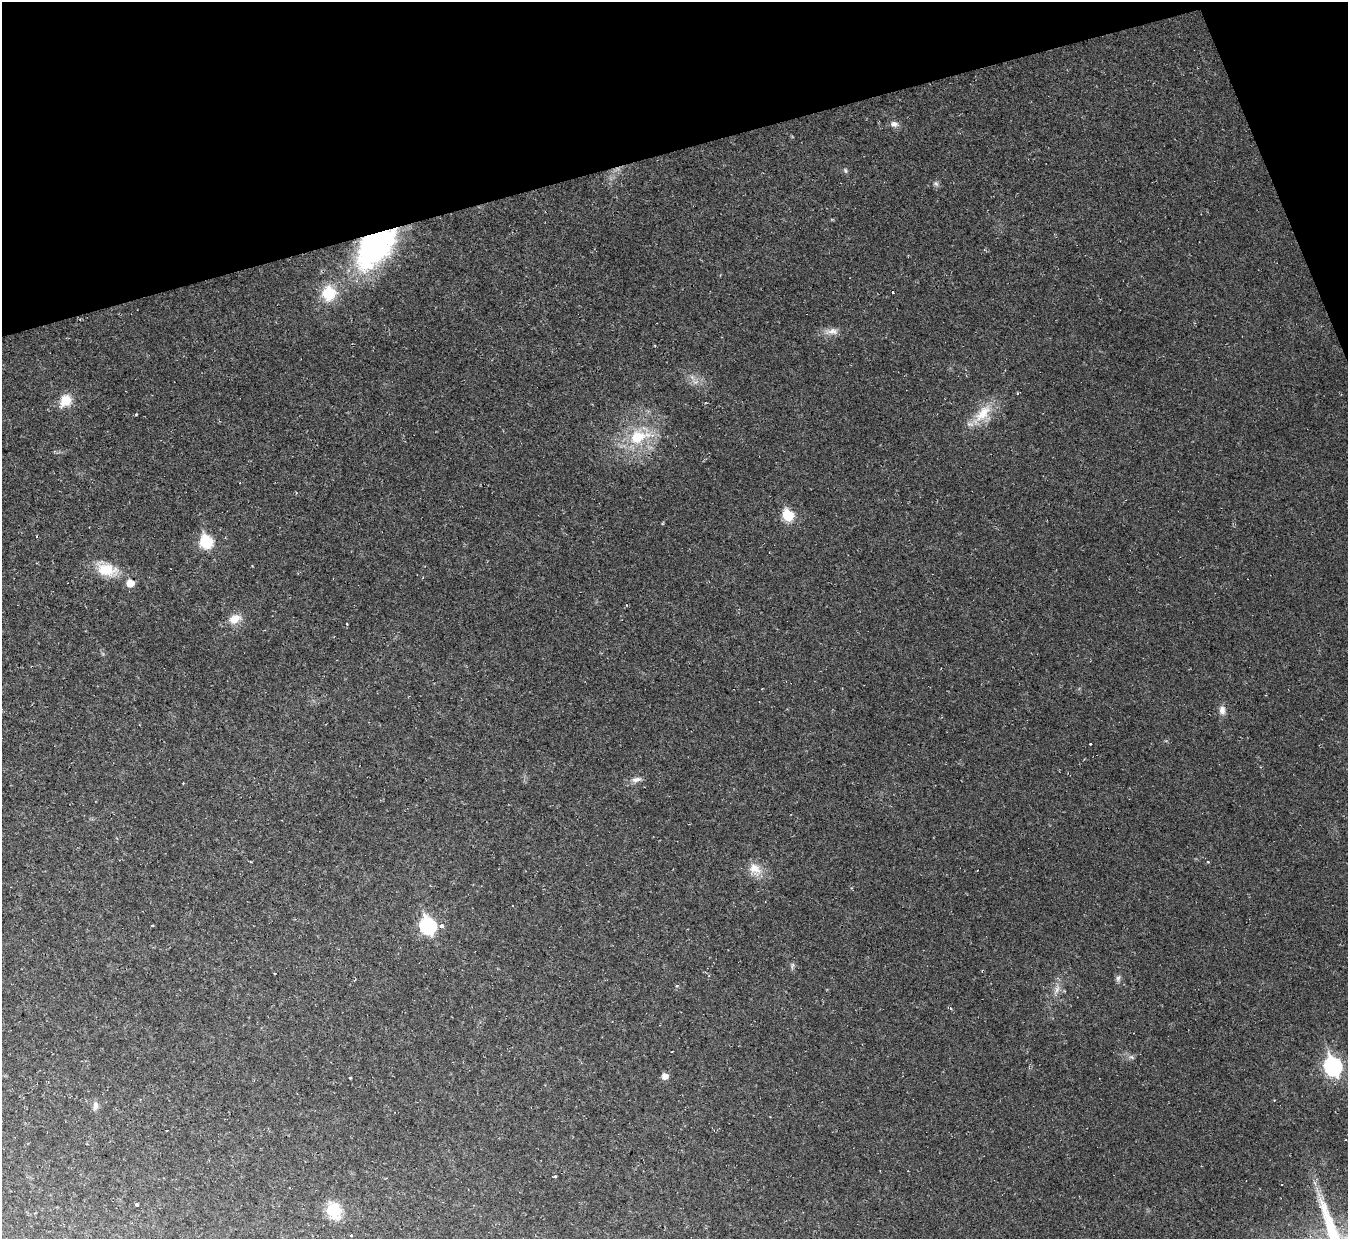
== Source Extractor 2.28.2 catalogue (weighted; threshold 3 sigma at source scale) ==
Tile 3 of 4 x 4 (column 3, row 1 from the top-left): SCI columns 2693-4038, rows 3858-5094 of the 5384 x 5367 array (HDU 1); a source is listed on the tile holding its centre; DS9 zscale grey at full resolution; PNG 1350 x 1241 px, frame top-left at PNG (2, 2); no overlay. Shown black and unused: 14% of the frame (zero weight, under 2 of 3 exposures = <1% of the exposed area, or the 3 px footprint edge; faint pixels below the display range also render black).
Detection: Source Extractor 2.28.2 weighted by HDU 2 'WHT'; one run over the whole footprint, this tile lists its part. Background 0.0236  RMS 0.0063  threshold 0.0283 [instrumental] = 3 sigma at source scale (4.5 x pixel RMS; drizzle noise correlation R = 1.50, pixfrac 1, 0.05/0.05 arcsec/px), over >= 5 px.
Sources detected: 42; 1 too faint to see at this stretch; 1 cosmic-ray / hot-pixel residue — not listed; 1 inside a brighter listed object's ellipse — not listed separately; the other 39 listed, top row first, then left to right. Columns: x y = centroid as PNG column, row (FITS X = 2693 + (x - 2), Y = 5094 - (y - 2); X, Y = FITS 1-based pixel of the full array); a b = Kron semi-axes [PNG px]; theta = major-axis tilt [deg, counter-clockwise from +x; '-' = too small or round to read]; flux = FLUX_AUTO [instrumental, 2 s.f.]
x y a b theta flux
894 124 12 8 -10 3.3
845 170 7 5 -60 1.3
936 184 8 7 - 1.8
832 220 6 3 -19 0.55
375 247 48 28 46 140
893 292 3 3 - 2.6
329 293 19 18 - 21
831 331 21 9 3 5.9
695 382 13 7 -31 4.4
66 401 16 12 49 12
136 414 3 3 - 0.55
982 414 36 19 50 20
639 436 35 19 21 36
788 515 7 6 - 40
206 542 8 7 - 60
107 569 30 17 -23 19
235 619 14 10 23 9
1222 710 12 8 -84 4.3
1091 744 3 3 - 2.8
636 780 16 7 12 3.9
755 869 21 15 -49 10
513 906 3 2 - 0.58
428 926 9 7 -62 130
441 926 3 3 - 7.1
792 966 9 5 82 1.6
1118 978 10 6 85 2
677 986 5 4 - 1.1
1057 989 19 7 73 5.3
1131 1057 9 5 -16 1.9
1333 1066 9 8 - 200
665 1076 6 6 - 5
95 1106 14 7 85 3.2
167 1130 3 3 - 1.2
555 1177 4 3 - 1.8
1282 1185 3 2 - 0.54
1317 1190 11 3 -79 2
137 1204 3 3 - 2.9
334 1210 20 16 -69 18
351 1235 3 3 - 1.6
Overlapping masked pixels (flux is a lower limit): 1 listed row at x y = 375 247